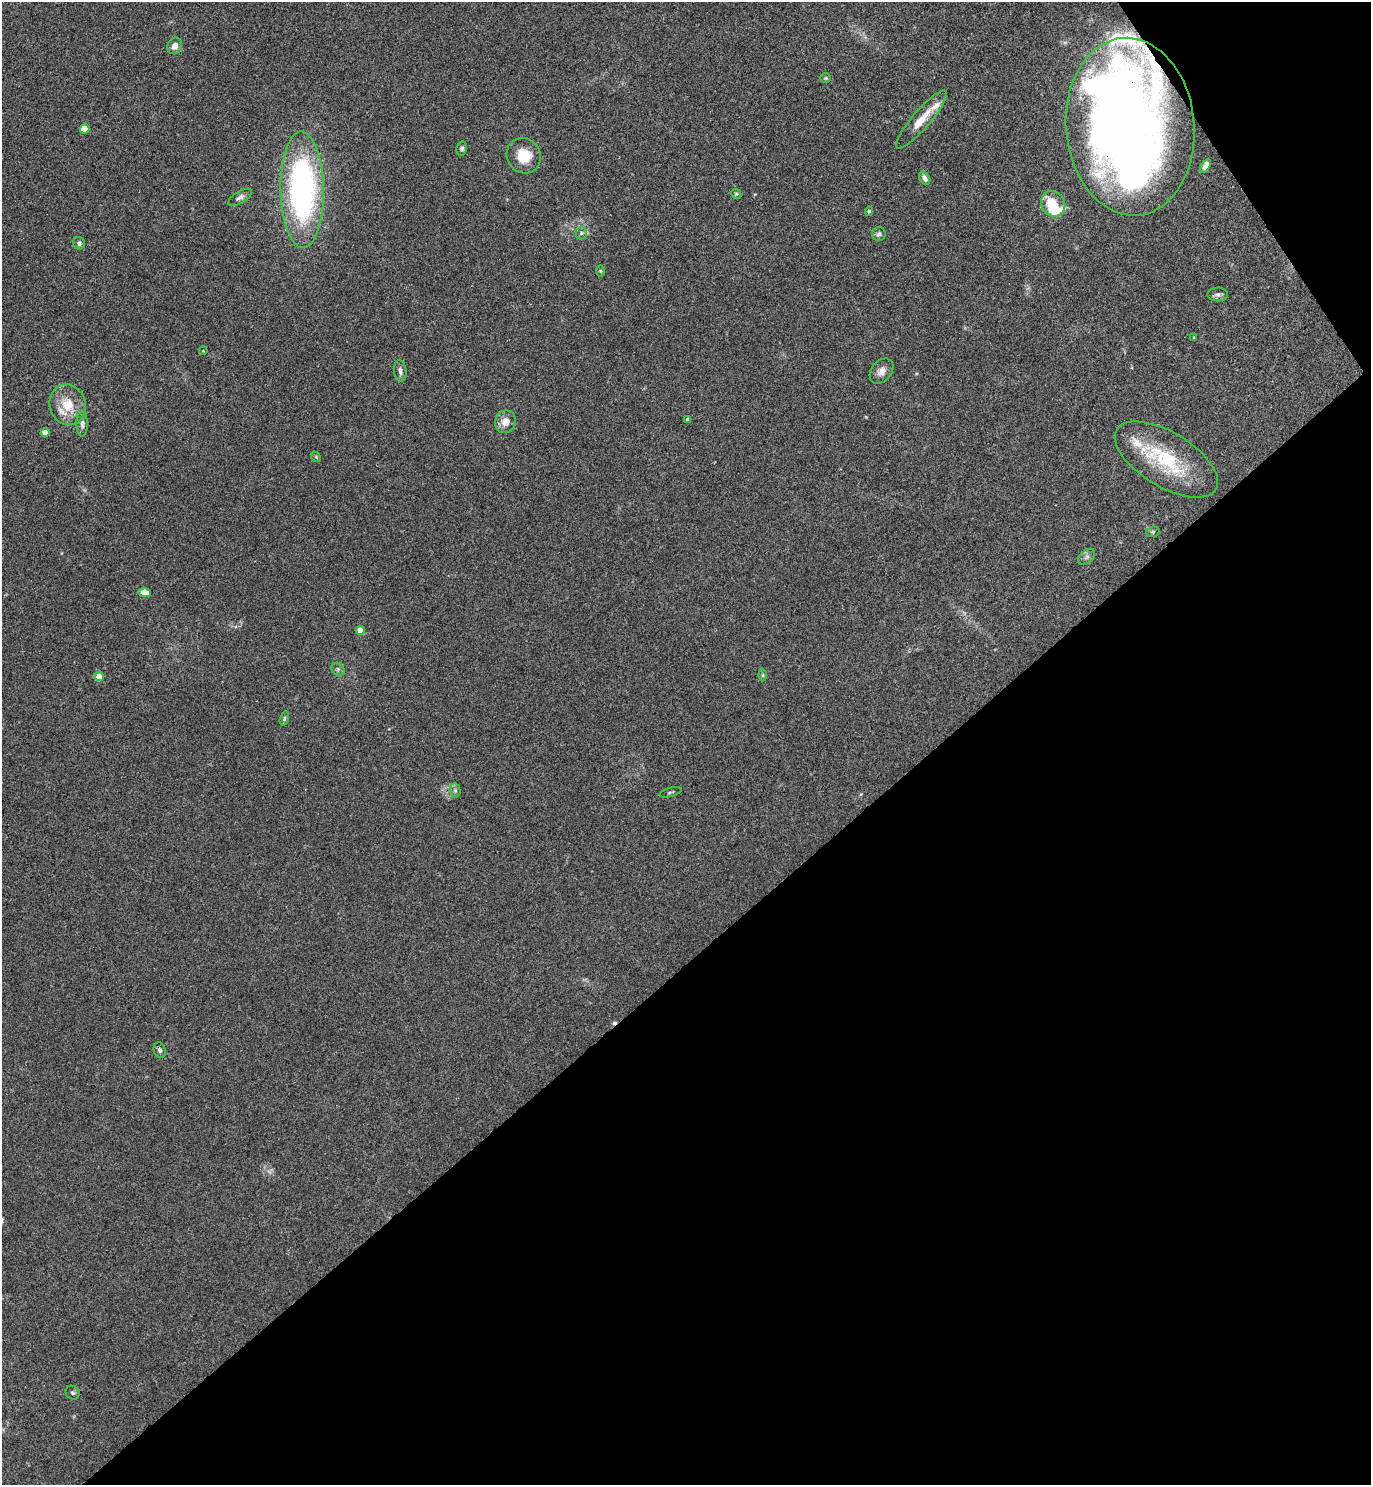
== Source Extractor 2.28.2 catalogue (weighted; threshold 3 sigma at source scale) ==
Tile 12 of 4 x 4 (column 4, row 3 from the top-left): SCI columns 4280-5648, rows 1492-2974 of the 5947 x 5950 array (HDU 1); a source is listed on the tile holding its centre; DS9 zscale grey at full resolution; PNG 1373 x 1487 px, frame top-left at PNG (2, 2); each listed source drawn as its Kron ellipse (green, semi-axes under 4 px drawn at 4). Shown black and unused: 38% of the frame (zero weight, under 3 of 4 exposures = <1% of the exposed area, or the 3 px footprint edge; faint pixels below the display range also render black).
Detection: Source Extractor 2.28.2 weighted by HDU 2 'WHT'; one run over the whole footprint, this tile lists its part. Background 0.0531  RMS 0.0053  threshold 0.0238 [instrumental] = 3 sigma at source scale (4.5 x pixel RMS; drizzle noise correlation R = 1.50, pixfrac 1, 0.05/0.05 arcsec/px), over >= 5 px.
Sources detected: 56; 5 inside a brighter object's white glare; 1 cosmic-ray / hot-pixel residue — neither listed nor drawn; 8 inside a brighter listed object's ellipse — not listed separately; the other 42 listed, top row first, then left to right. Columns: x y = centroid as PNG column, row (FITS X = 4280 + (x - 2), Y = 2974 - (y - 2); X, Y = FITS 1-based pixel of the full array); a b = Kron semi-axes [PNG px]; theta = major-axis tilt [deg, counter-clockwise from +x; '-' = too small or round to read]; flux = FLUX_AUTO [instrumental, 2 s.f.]
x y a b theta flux
175 46 8 7 - 3.1
826 78 5 4 - 0.64
921 120 37 9 49 10
1130 127 89 64 -85 460
85 129 4 4 - 14
462 149 7 5 77 1.2
524 156 18 16 -56 13
1206 166 8 4 60 2.1
925 178 7 5 -59 2.2
302 190 58 21 -89 160
736 194 5 4 - 0.7
240 197 13 6 31 2
1053 204 13 11 -56 15
869 211 5 4 - 0.76
581 233 6 5 - 1.1
879 234 7 6 - 1.4
79 243 6 6 - 1.4
601 271 6 4 -90 0.67
1218 294 10 7 1 1.8
1194 338 3 3 - 0.53
203 351 4 3 - 0.42
400 371 11 6 -83 2.1
881 371 14 10 50 3.6
68 405 21 18 -70 12
688 419 4 4 - 1.1
505 422 11 10 - 5.4
82 424 12 5 -90 2
45 433 4 4 - 5.5
316 457 5 4 - 0.61
1166 460 58 27 -31 40
1153 532 7 5 20 0.91
1087 557 10 6 41 1.9
144 592 6 4 -5 10
360 630 4 4 - 8.9
338 669 7 6 - 1.2
763 675 6 4 90 0.73
99 676 4 4 - 10
284 718 7 4 74 0.93
455 790 7 5 -78 1.2
670 792 11 3 16 0.73
160 1050 8 5 -71 1.4
73 1393 7 6 - 1.1
Overlapping masked pixels (flux is a lower limit): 2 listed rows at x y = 1130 127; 1166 460